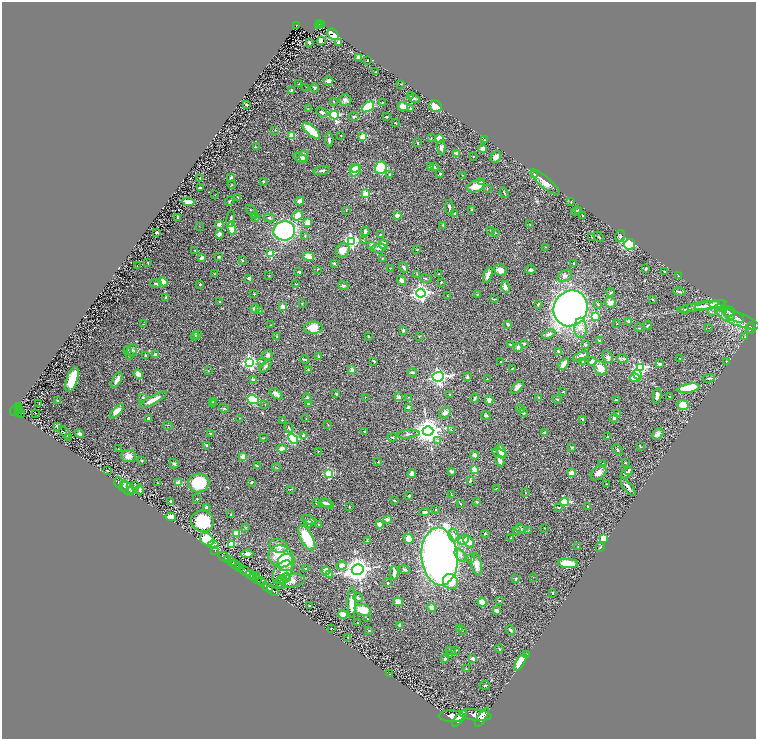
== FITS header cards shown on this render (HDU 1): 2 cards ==
NAXIS1  =                 1508
NAXIS2  =                 1474

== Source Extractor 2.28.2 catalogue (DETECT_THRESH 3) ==
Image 1508 x 1474 px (HDU 1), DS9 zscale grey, zoomed out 1/2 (1 PNG px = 2 x 2 image px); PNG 758 x 741 px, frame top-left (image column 1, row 1474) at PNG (2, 2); each listed source drawn as its Kron ellipse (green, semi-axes under 4 px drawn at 4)
Background 0.796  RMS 0.031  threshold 0.0937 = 3 sigma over >= 5 px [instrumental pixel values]
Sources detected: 499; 20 cannot appear on this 1/2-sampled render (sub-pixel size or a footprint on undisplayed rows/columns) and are neither listed nor drawn; the other 479 listed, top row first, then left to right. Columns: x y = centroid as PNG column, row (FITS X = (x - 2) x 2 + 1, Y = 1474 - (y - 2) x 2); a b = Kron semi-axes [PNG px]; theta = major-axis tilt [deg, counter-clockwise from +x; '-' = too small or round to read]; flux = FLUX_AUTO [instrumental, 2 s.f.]
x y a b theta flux
320 23 3 2 - 110
297 25 4 2 - 150
318 25 2 2 - 21
322 25 2 2 - 46
333 34 6 5 - 140
321 41 3 2 - 31
309 42 3 2 - 9.3
338 42 3 2 - 24
358 57 3 3 - 17
367 60 2 1 - 2
375 72 3 1 - 1.7
329 81 5 4 - 27
299 84 3 2 - 2.8
401 84 3 2 - 2.3
306 87 2 1 - 1.5
315 88 4 3 - 8.2
291 90 4 3 - 6.6
410 96 3 2 - 3.1
414 99 5 3 - 10
345 100 6 5 - 18
334 101 2 2 - 2.6
382 103 3 2 - 3.7
247 105 3 2 - 12
403 106 5 4 - 42
436 106 6 5 - 77
368 107 7 4 38 220
411 108 3 2 - 7
308 109 2 2 - 2.6
322 112 6 4 -29 12
334 115 4 3 - 550
354 116 5 3 - 7.7
386 117 2 2 - 4.4
396 123 3 2 - 4.3
275 130 2 2 - 2.3
311 131 11 4 -41 180
341 135 2 1 - 3.1
292 136 3 2 - 160
363 137 2 2 - 160
431 138 2 2 - 2.2
439 138 3 3 - 56
484 139 3 2 - 2.6
329 140 7 3 89 12
417 142 3 2 - 2.9
256 147 3 2 - 2.7
441 147 7 4 -83 17
483 149 4 4 - 21
456 153 2 2 - 50
303 156 6 4 81 32
473 157 2 2 - 3
496 157 6 4 54 28
301 158 8 4 -26 18
431 166 3 2 - 5.5
434 167 3 2 - 7.8
355 168 5 3 - 73
381 168 6 6 - 280
322 171 8 3 10 12
355 171 6 5 - 120
390 174 3 2 - 3.7
440 174 2 2 - 13
535 174 4 2 - 5.1
463 175 3 2 - 2.4
200 178 3 3 - 5.4
231 178 4 2 - 15
263 181 3 3 - 8.9
482 182 4 3 - 6.9
545 182 18 5 -41 43
232 185 4 3 - 4.7
476 186 9 5 21 85
200 188 2 2 - 7.8
487 189 2 2 - 3.2
504 193 5 2 - 4.9
365 194 3 3 - 220
215 195 3 2 - 1.9
237 197 4 1 - 2.4
230 201 5 3 - 6.3
300 201 4 4 - 30
188 202 6 3 -8 44
571 202 2 2 - 4.9
449 207 7 2 -86 12
346 210 3 2 - 2.3
472 210 3 3 - 6.6
579 210 4 2 - 4.8
252 211 7 2 -48 11
576 211 5 3 - 7
455 213 2 2 - 5.8
254 215 3 2 - 5.7
297 215 5 4 - 45
397 215 3 3 - 27
582 215 2 2 - 1.8
178 217 3 2 - 10
256 218 2 2 - 4.8
270 218 6 4 -15 10
231 219 8 2 82 13
308 223 4 4 - 56
219 224 2 2 - 78
443 225 4 2 - 3.5
530 225 2 2 - 2.3
199 227 2 2 - 1.8
232 228 6 3 -80 130
491 230 3 2 - 3.4
284 231 11 9 11 860
365 231 4 2 - 12
495 232 3 2 - 2.4
157 233 3 2 - 6.1
219 234 4 3 - 26
380 235 3 2 - 4.7
305 236 3 3 - 4.6
620 236 6 4 76 9.4
592 237 2 2 - 4.1
599 237 6 2 -45 3.7
363 240 2 2 - 3.1
351 241 4 4 - 1100
383 244 5 4 - 37
630 244 5 5 - 300
372 245 4 3 - 23
546 247 3 2 - 2.1
379 248 7 4 11 18
195 250 3 2 - 2.8
343 250 7 6 - 57
417 250 3 2 - 4
271 254 3 3 - 180
308 256 5 4 - 57
219 257 4 3 - 5.8
202 258 3 2 - 22
382 258 2 2 - 2.6
242 260 2 2 - 8.4
148 263 2 1 - 3.2
334 263 3 3 - 5.5
574 263 2 2 - 12
137 266 2 1 - 2
404 267 5 3 - 10
390 268 2 2 - 3.7
318 269 3 2 - 2.6
646 269 4 3 - 7.6
501 270 6 5 - 35
530 270 5 3 - 16
299 272 3 2 - 9.3
665 272 3 2 - 2.8
214 274 3 2 - 2.7
417 274 3 2 - 3.5
439 274 2 1 - 1.9
488 275 8 3 70 23
269 276 3 2 - 2.3
565 276 8 5 28 17
678 276 3 2 - 3.1
249 278 3 3 - 9.8
425 278 6 2 -10 6.7
401 280 5 4 - 19
163 282 4 3 - 110
441 282 3 2 - 5.7
156 283 6 3 -12 7.6
200 284 3 3 - 4.8
296 284 4 1 - 2.7
343 286 5 4 - 8.8
505 287 6 4 -74 27
611 292 4 3 - 6.2
679 292 6 3 -11 10
421 293 5 4 - 2200
254 294 2 2 - 6.8
477 294 3 2 - 3.3
447 296 3 2 - 1.9
166 297 2 2 - 7.4
494 299 3 2 - 3.5
652 299 2 2 - 3.6
220 302 3 2 - 4.3
302 303 3 2 - 2.4
610 303 6 5 - 35
538 304 4 2 - 5
598 304 3 2 - 4.4
717 304 8 4 5 18
710 305 16 4 10 47
283 307 2 2 - 110
698 307 22 3 10 36
255 308 4 4 - 12
570 308 18 16 59 3000
259 310 4 2 - 4
685 310 4 3 - 5.9
727 311 7 5 -34 16
711 312 3 2 - 3.6
730 314 7 5 87 16
734 315 11 5 -28 23
595 317 3 3 - 160
738 319 23 6 -21 61
629 321 3 3 - 13
143 324 3 2 - 2.9
508 324 2 2 - 12
617 324 2 2 - 2.4
270 325 2 1 - 2
648 325 4 2 - 6.7
313 328 9 6 5 62
580 328 10 6 -88 41
639 328 4 2 - 3.3
709 328 2 1 - 2
750 328 6 3 86 9.2
403 330 4 3 - 7.3
198 334 3 2 - 4.4
549 334 7 4 19 17
195 336 4 3 - 13
368 336 3 2 - 5.1
419 336 3 2 - 2.8
745 336 3 2 - 3.6
277 337 4 3 - 5.3
599 340 3 2 - 5
510 344 4 2 - 4.9
524 344 3 3 - 6.7
585 344 3 2 - 6.2
518 347 4 4 - 19
132 350 6 5 - 17
127 351 3 3 - 8
558 351 4 3 - 6.3
146 355 2 2 - 6.4
155 355 3 3 - 18
268 355 5 5 - 15
130 356 3 2 - 2.2
318 356 4 3 - 5.7
581 356 8 4 28 20
608 357 7 4 -54 13
305 359 4 2 - 8
623 359 5 4 - 9.7
680 359 3 2 - 2.8
261 361 2 2 - 4
374 361 3 2 - 5.6
592 361 4 4 - 18
726 361 3 2 - 3.1
250 362 4 4 - 1300
501 362 2 2 - 4.3
583 362 3 2 - 4.4
564 364 6 4 54 32
660 364 3 3 - 14
265 366 7 3 50 11
600 368 7 6 - 72
640 368 4 4 - 720
308 369 3 2 - 3.7
512 369 4 2 - 4.1
352 370 2 2 - 85
208 371 3 2 - 2.1
413 373 4 3 - 11
139 374 5 3 - 61
637 375 5 4 - 100
438 377 6 4 5 2000
467 377 4 2 - 10
635 378 5 4 - 95
709 378 6 3 8 8.6
72 379 13 5 71 160
487 379 2 2 - 1.9
117 380 9 3 61 23
253 380 4 3 - 21
517 387 8 4 47 25
689 388 11 4 11 200
563 392 3 2 - 2
276 394 7 3 -36 27
336 394 2 2 - 4.9
450 394 3 2 - 3.3
657 396 8 4 83 21
365 397 2 1 - 2.2
399 397 2 2 - 63
409 397 2 1 - 1.8
538 397 3 3 - 3.1
670 397 2 1 - 3.3
143 398 3 3 - 5
307 398 4 4 - 11
475 398 4 2 - 9.4
253 399 6 4 -23 210
557 399 4 2 - 5.6
153 400 15 3 28 56
489 400 4 3 - 27
616 400 2 2 - 6.1
57 401 2 2 - 9.7
213 401 2 2 - 6
213 403 3 3 - 20
308 403 2 2 - 17
39 404 2 1 - 2.5
265 404 2 2 - 2.2
683 405 5 5 - 120
19 407 4 3 - 330
408 407 3 3 - 13
224 408 5 3 - 6.5
19 409 4 2 - 330
520 409 5 2 - 4.5
15 410 6 3 59 390
19 411 2 1 - 100
117 411 9 4 44 55
523 412 3 3 - 23
19 413 2 2 - 130
36 413 2 1 - 50
445 413 6 5 - 26
617 414 3 2 - 3.5
21 415 4 2 - 230
486 416 5 4 - 7.5
149 418 3 2 - 11
240 418 2 1 - 2.4
614 418 4 4 - 11
306 419 3 2 - 2.3
282 420 3 1 - 2.4
583 420 3 3 - 5.4
167 425 5 1 - 2.4
328 425 3 2 - 2.9
58 427 3 2 - 13
289 428 5 3 - 7.6
451 430 2 1 - 1.8
428 431 5 5 - 6800
65 432 7 3 -50 5.7
364 432 3 2 - 4.9
545 432 4 3 - 9.9
210 433 3 2 - 5.3
80 434 4 3 - 18
408 434 11 2 6 11
658 434 6 5 - 23
303 436 2 2 - 33
392 437 5 2 - 5.4
607 437 2 2 - 4.8
68 438 4 2 - 3.9
263 438 3 2 - 3.3
293 439 6 4 -50 420
437 440 3 3 - 12
207 445 4 3 - 7.5
572 447 3 3 - 7.3
640 447 4 2 - 4.2
282 448 4 3 - 30
118 449 2 1 - 3
618 450 6 2 -48 4.9
318 451 2 2 - 2.5
501 451 7 4 -67 49
499 453 7 3 -21 15
475 455 4 3 - 19
128 456 7 6 - 43
242 456 2 2 - 86
142 460 3 3 - 6.8
500 461 5 3 - 36
378 462 3 2 - 2.7
625 462 2 2 - 3.7
174 464 5 4 - 8.9
602 464 2 2 - 2.6
257 466 4 2 - 5.9
276 467 4 1 - 2.7
474 470 3 2 - 130
629 470 4 3 - 11
107 471 2 1 - 4.6
451 471 3 3 - 13
329 473 3 3 - 310
571 473 3 3 - 39
598 473 9 6 43 37
626 473 7 3 45 9.8
412 474 4 3 - 45
470 481 3 2 - 8.2
119 482 5 2 - 4.2
252 482 3 2 - 7.6
157 483 2 1 - 1.6
179 483 3 2 - 80
199 483 10 9 - 230
607 484 2 2 - 4.2
135 485 2 2 - 2.6
124 486 5 3 - 11
628 487 11 3 -51 17
496 488 3 2 - 2.3
128 489 7 5 -55 13
290 489 3 2 - 2.8
140 490 4 3 - 12
132 491 2 2 - 11
526 493 2 2 - 2.4
452 495 2 2 - 2.5
409 496 3 3 - 6.9
197 499 2 2 - 2.7
394 500 3 2 - 5
171 501 2 2 - 9
477 502 3 2 - 11
564 502 4 4 - 130
317 503 4 3 - 5.6
325 503 7 4 0 17
460 503 4 2 - 3.6
327 504 7 4 -27 15
206 507 3 2 - 20
349 507 3 3 - 4.6
558 507 3 2 - 4.1
588 507 2 2 - 5.8
436 509 3 3 - 3.8
425 512 5 3 - 12
231 514 2 2 - 2.9
171 517 5 4 - 58
387 519 4 3 - 25
309 520 7 3 -22 26
202 521 11 10 - 240
309 524 3 3 - 4.2
319 524 3 2 - 4.3
379 524 4 3 - 17
246 527 3 2 - 2.9
520 528 5 3 - 11
545 528 2 2 - 2.2
516 530 3 3 - 11
529 530 3 2 - 3.4
237 533 4 3 - 82
485 533 3 2 - 3.4
453 535 6 5 - 21
307 538 14 6 -62 160
511 538 3 2 - 2.7
603 538 3 3 - 200
207 539 7 6 - 240
408 539 5 4 - 33
463 540 6 4 45 46
367 541 3 2 - 5
469 542 6 4 -47 50
213 544 5 3 - 15
231 544 4 3 - 160
279 546 9 7 -17 54
578 546 3 2 - 3
600 547 5 2 - 4.9
215 551 2 1 - 14
247 554 6 4 2 22
460 555 7 4 -53 19
281 556 12 11 - 190
440 556 29 18 -86 4300
224 557 5 2 - 120
228 559 2 2 - 230
471 559 3 2 - 4.4
231 562 3 2 - 340
286 562 9 8 - 94
568 563 10 4 -4 120
477 564 11 5 -80 41
236 565 6 2 -25 1200
342 565 5 4 - 34
239 568 3 2 - 390
305 568 2 2 - 3.7
358 570 6 5 - 5500
404 570 5 3 - 5.9
245 571 6 3 -40 2500
326 571 4 3 - 64
283 572 13 8 57 64
394 573 6 3 -87 32
250 574 5 3 - 1000
330 574 4 3 - 8
256 576 2 1 - 90
253 577 4 1 - 350
286 577 5 3 - 150
533 577 2 1 - 1.5
282 579 5 3 - 29
516 579 3 3 - 8.9
257 580 3 2 - 480
292 581 12 6 8 41
261 582 5 3 - 450
450 582 8 7 - 110
281 583 6 4 -72 13
388 583 2 2 - 15
268 587 6 2 -38 1300
273 591 6 3 -38 1600
552 593 3 2 - 3.5
358 598 5 3 - 9.2
499 601 2 2 - 15
398 602 5 4 - 26
482 602 5 4 - 61
352 603 15 4 89 110
309 605 2 1 - 3.9
431 607 5 4 - 19
363 610 8 5 -18 100
497 610 4 3 - 28
343 614 4 4 - 40
367 619 2 1 - 2
357 623 2 2 - 3.8
400 625 4 3 - 16
459 628 2 2 - 19
331 629 2 1 - 1.4
511 630 5 2 - 8.9
369 631 4 3 - 5.1
462 631 2 2 - 2.8
348 638 4 2 - 3
499 649 4 2 - 3.8
456 650 3 2 - 3.8
451 651 5 3 - 9.3
450 654 3 2 - 4.7
526 654 3 2 - 3.5
473 658 4 2 - 24
445 659 4 3 - 7.9
520 662 9 3 60 170
466 668 3 2 - 2.9
390 674 2 1 - 2.1
485 685 5 2 - 3.7
475 715 16 5 -7 6000
452 716 13 5 -2 7000
482 717 11 4 58 4400
460 718 10 3 49 3500
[20 sub-pixel or undisplayed-footprint detections neither listed nor drawn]